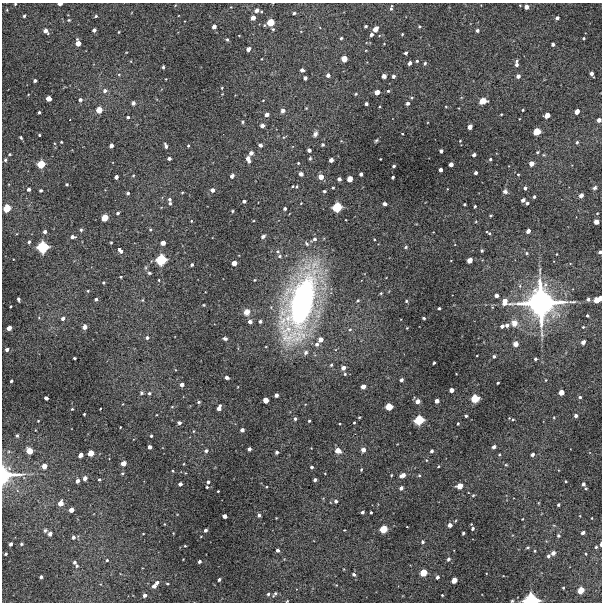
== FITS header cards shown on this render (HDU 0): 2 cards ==
NAXIS1  =                  600 / Width of image
NAXIS2  =                  600 / Height of image

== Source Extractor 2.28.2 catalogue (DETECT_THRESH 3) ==
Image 600 x 600 px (HDU 0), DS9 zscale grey, 1 PNG px = 1 image px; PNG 604 x 604 px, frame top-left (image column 1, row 600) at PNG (2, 3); no overlay
Background 4560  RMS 190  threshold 573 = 3 sigma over >= 5 px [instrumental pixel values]
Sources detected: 370; all 370 listed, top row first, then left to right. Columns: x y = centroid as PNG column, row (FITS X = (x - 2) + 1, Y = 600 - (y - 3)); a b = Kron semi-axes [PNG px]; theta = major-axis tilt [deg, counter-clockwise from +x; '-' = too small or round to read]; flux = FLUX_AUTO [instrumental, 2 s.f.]
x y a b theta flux
15 4 3 3 - 1.4e+04
60 4 4 2 - 6.2e+04
526 7 4 4 - 7.3e+04
391 8 7 3 81 2.4e+04
7 10 4 3 - 1.1e+04
257 10 6 6 - 4.4e+04
294 13 3 3 - 2.2e+04
24 16 4 3 - 2.6e+04
96 16 4 3 - 1.9e+04
253 18 4 4 - 8.6e+04
557 18 4 3 - 4.1e+04
69 20 5 4 - 1.4e+04
270 22 5 5 - 2.4e+05
214 26 4 4 - 5.9e+04
366 26 3 3 - 1.9e+04
419 26 4 4 - 1.5e+04
273 29 4 4 - 1.6e+04
375 29 5 4 - 1.1e+05
94 30 4 3 - 4.8e+04
477 30 4 4 - 3.4e+04
46 31 6 4 -50 6.6e+04
119 32 3 2 - 1.0e+04
402 34 3 2 - 1.2e+04
371 35 4 3 - 3.9e+04
341 38 3 3 - 1.7e+04
583 38 3 3 - 1.6e+04
227 40 5 4 - 1.7e+04
78 43 6 4 -74 1.1e+05
553 44 4 3 - 3.3e+04
248 49 4 4 - 7.0e+04
406 53 3 3 - 3.0e+04
344 59 5 5 - 1.6e+05
417 61 4 4 - 1.9e+04
410 63 4 3 - 5.3e+04
425 63 4 4 - 2.3e+04
516 63 8 4 88 5.1e+04
163 67 3 3 - 2.5e+04
302 70 4 4 - 4.3e+04
119 74 5 3 - 1.2e+04
591 74 5 4 - 5.3e+04
328 75 4 4 - 5.0e+04
384 76 4 4 - 7.1e+04
393 76 3 3 - 3.6e+04
518 76 4 4 - 5.2e+04
305 78 4 4 - 4.7e+04
35 81 4 3 - 3.4e+04
222 88 4 3 - 1.1e+04
105 91 6 5 - 4.3e+04
388 91 4 4 - 1.7e+04
377 92 4 4 - 1.0e+05
356 94 3 3 - 1.4e+04
49 98 4 4 - 1.1e+05
80 100 4 4 - 3.1e+04
263 100 3 2 - 8.8e+03
483 101 7 6 - 1.1e+05
133 103 4 4 - 3.6e+04
407 103 4 4 - 3.8e+04
366 104 3 3 - 3.4e+04
446 107 4 3 - 9.3e+03
306 108 3 3 - 1.0e+04
99 110 5 5 - 1.7e+05
523 110 3 2 - 1.3e+04
283 111 5 4 - 5.1e+04
577 111 5 4 - 9.3e+04
39 112 3 3 - 2.4e+04
267 114 4 4 - 5.8e+04
501 114 3 2 - 1.2e+04
547 115 5 4 - 1.3e+05
128 117 3 3 - 2.0e+04
599 120 4 4 - 5.8e+04
242 122 5 4 - 1.6e+04
262 126 4 4 - 6.3e+04
470 127 4 4 - 8.4e+04
537 131 6 5 - 2.2e+05
315 134 6 5 - 5.3e+04
402 134 3 2 - 8.7e+03
39 135 3 3 - 1.5e+04
21 137 4 3 - 1.6e+04
376 140 4 3 - 1.7e+04
460 141 3 3 - 9.0e+03
61 142 3 2 - 1.3e+04
577 142 4 4 - 2.4e+04
111 145 4 3 - 6.0e+04
260 145 4 3 - 4.7e+04
323 145 4 4 - 2.2e+04
166 146 5 3 - 3.9e+04
188 146 4 3 - 1.4e+04
309 150 4 4 - 4.7e+04
441 151 4 3 - 4.0e+04
537 152 4 3 - 1.4e+04
251 153 4 4 - 6.1e+04
10 154 3 3 - 1.3e+04
474 155 4 3 - 4.7e+04
544 155 5 3 - 1.3e+04
169 158 4 3 - 3.5e+04
310 158 5 4 - 1.6e+04
248 159 6 4 -75 8.3e+04
380 159 2 2 - 8.7e+03
490 159 3 3 - 1.8e+04
5 160 4 4 - 2.1e+04
331 160 4 4 - 6.7e+04
298 163 3 3 - 1.3e+04
41 164 6 5 - 2.8e+05
451 164 4 4 - 6.5e+04
531 164 4 4 - 9.4e+04
394 166 3 3 - 2.4e+04
440 170 4 3 - 5.0e+04
476 173 3 3 - 3.4e+04
301 174 5 5 - 3.8e+04
361 174 4 3 - 4.0e+04
518 174 3 3 - 1.3e+04
133 175 4 3 - 1.3e+04
232 176 4 3 - 5.6e+04
116 177 4 3 - 5.5e+04
321 177 5 5 - 1.2e+05
393 177 3 3 - 2.3e+04
339 179 4 4 - 5.0e+04
350 179 5 4 - 1.3e+05
67 184 3 3 - 1.9e+04
293 186 3 2 - 1.1e+04
296 186 4 3 - 1.4e+04
333 188 3 2 - 1.2e+04
525 188 3 3 - 3.6e+04
595 188 5 4 - 3.1e+04
29 189 4 3 - 4.1e+04
41 190 3 3 - 2.4e+04
212 190 4 4 - 5.7e+04
324 191 3 3 - 2.2e+04
505 191 6 5 - 3.5e+04
182 192 3 2 - 1.1e+04
128 193 4 3 - 2.4e+04
581 195 4 4 - 7.6e+04
534 197 4 3 - 1.9e+04
169 199 4 3 - 2.7e+04
523 200 4 4 - 5.7e+04
244 201 4 3 - 3.3e+04
170 203 5 3 - 2.6e+04
301 203 3 2 - 8.8e+03
527 203 3 3 - 3.0e+04
385 204 4 3 - 4.4e+04
464 204 3 2 - 1.7e+04
475 206 3 3 - 1.7e+04
337 207 7 6 - 4.0e+05
7 208 6 5 - 2.5e+05
285 209 3 3 - 3.1e+04
232 211 4 3 - 1.6e+04
118 213 3 3 - 2.5e+04
597 213 4 3 - 9.6e+03
490 215 3 3 - 1.6e+04
105 218 5 5 - 2.0e+05
191 221 4 3 - 9.0e+03
596 222 4 4 - 1.0e+05
150 229 4 4 - 1.4e+04
81 230 5 4 - 1.7e+04
528 231 4 4 - 6.4e+04
45 232 4 3 - 4.3e+04
489 233 5 2 - 2.0e+04
263 236 4 3 - 4.8e+04
72 237 4 3 - 4.8e+04
314 239 7 5 34 3.9e+04
29 242 4 3 - 2.0e+04
111 243 3 2 - 1.3e+04
163 243 4 4 - 8.9e+04
307 243 7 5 -46 2.8e+04
43 247 8 7 - 5.8e+05
406 247 4 3 - 2.2e+04
120 250 6 4 -42 5.4e+04
482 251 3 3 - 1.9e+04
600 252 3 3 - 2.8e+04
527 253 5 4 - 1.7e+04
280 256 6 5 - 2.8e+04
161 260 7 7 - 4.9e+05
470 260 4 4 - 1.2e+05
234 263 4 4 - 1.0e+05
192 265 3 3 - 2.5e+04
149 273 5 4 - 1.8e+04
121 277 3 2 - 1.3e+04
159 280 3 2 - 1.2e+04
254 280 3 3 - 1.1e+04
104 283 3 3 - 1.6e+04
88 291 4 3 - 1.3e+04
381 293 4 3 - 1.3e+04
496 295 4 4 - 5.6e+04
600 298 4 3 - 6.1e+04
18 299 5 3 - 2.5e+04
96 299 3 3 - 2.9e+04
588 299 5 5 - 3.5e+04
143 300 5 3 - 1.2e+04
358 300 5 4 - 1.7e+04
597 300 5 4 - 1.5e+05
406 301 3 3 - 1.5e+04
505 302 7 6 - 1.5e+05
301 303 65 25 73 4.6e+06
541 303 25 24 - 4.1e+06
204 305 2 2 - 1.1e+04
10 306 3 2 - 1.4e+04
439 308 3 3 - 1.9e+04
247 312 7 6 - 9.5e+04
587 316 3 3 - 1.9e+04
63 318 4 3 - 4.6e+04
424 318 3 3 - 2.0e+04
260 321 3 3 - 3.1e+04
250 322 4 4 - 5.1e+04
514 323 9 8 - 1.0e+05
507 325 5 4 - 4.6e+04
502 326 4 3 - 3.8e+04
84 327 4 4 - 8.3e+04
583 327 4 4 - 1.4e+04
9 328 4 4 - 8.2e+04
407 328 3 3 - 8.8e+03
350 329 5 3 - 1.4e+04
147 337 4 4 - 3.2e+04
225 339 5 3 - 3.2e+04
321 339 5 4 - 8.6e+04
583 342 4 4 - 7.0e+04
317 344 5 5 - 4.3e+04
515 344 6 6 - 5.5e+04
7 350 4 4 - 3.8e+04
306 352 7 6 - 4.1e+04
494 356 4 3 - 2.0e+04
74 358 3 3 - 2.1e+04
535 359 3 3 - 2.9e+04
434 363 3 2 - 1.8e+04
331 365 4 4 - 1.7e+04
343 368 4 4 - 6.0e+04
345 374 4 4 - 1.6e+04
227 377 4 3 - 4.3e+04
401 380 4 3 - 3.6e+04
546 380 4 3 - 8.8e+03
11 381 3 3 - 2.3e+04
498 383 3 2 - 1.9e+04
182 385 4 3 - 5.6e+04
363 386 4 4 - 7.3e+04
451 390 4 4 - 7.3e+04
561 392 4 4 - 1.2e+05
141 393 6 6 - 2.5e+04
149 393 5 4 - 2.4e+04
276 395 4 4 - 5.6e+04
580 397 4 3 - 2.2e+04
46 398 4 3 - 4.7e+04
475 398 6 5 - 3.1e+05
266 400 4 4 - 1.2e+05
417 401 4 4 - 7.9e+04
437 401 4 4 - 5.8e+04
198 402 4 3 - 2.4e+04
172 407 5 3 - 1.2e+04
389 407 5 5 - 2.2e+05
219 408 6 3 68 7.4e+04
72 409 3 3 - 1.2e+04
100 409 3 2 - 8.4e+03
84 414 3 3 - 1.3e+04
466 416 3 3 - 1.9e+04
576 416 4 4 - 3.5e+04
359 417 3 2 - 1.0e+04
554 417 4 3 - 9.9e+03
295 419 4 3 - 2.8e+04
419 420 7 6 - 4.1e+05
513 420 5 4 - 1.7e+04
38 421 2 2 - 9.9e+03
309 421 3 3 - 1.5e+04
354 422 3 2 - 1.1e+04
179 423 4 4 - 3.8e+04
458 424 3 3 - 1.4e+04
120 427 3 2 - 8.7e+03
242 430 4 4 - 4.9e+04
194 431 4 3 - 1.1e+04
17 436 3 3 - 1.9e+04
151 436 3 3 - 2.0e+04
150 447 4 3 - 5.0e+04
494 447 4 4 - 4.3e+04
249 449 4 3 - 4.6e+04
363 450 4 4 - 7.7e+04
29 451 5 5 - 1.8e+05
206 451 5 4 - 2.8e+04
338 451 5 5 - 1.2e+05
432 451 3 3 - 3.0e+04
277 452 4 3 - 3.3e+04
91 453 5 4 - 1.5e+05
532 454 4 3 - 3.9e+04
81 455 4 4 - 8.3e+04
499 455 4 4 - 1.3e+04
426 460 5 3 - 1.1e+04
123 463 4 4 - 1.0e+05
184 464 3 2 - 9.1e+03
506 465 4 4 - 1.3e+04
44 466 5 4 - 1.0e+05
438 466 3 2 - 1.2e+04
312 467 3 3 - 2.8e+04
361 469 4 3 - 1.4e+04
173 471 3 3 - 1.0e+04
122 473 4 4 - 1.8e+04
5 475 17 13 8 6.3e+05
391 475 3 3 - 1.2e+04
403 475 6 4 20 7.9e+04
419 475 4 3 - 1.4e+04
85 478 4 4 - 6.1e+04
99 479 4 3 - 1.7e+04
315 480 4 3 - 3.5e+04
77 481 5 4 - 5.2e+04
566 481 3 2 - 1.2e+04
208 482 4 3 - 2.6e+04
180 484 4 3 - 4.4e+04
583 484 5 5 - 3.8e+04
459 486 5 4 - 1.4e+05
207 487 3 3 - 1.4e+04
266 487 3 2 - 8.9e+03
401 488 4 4 - 4.1e+04
218 491 3 2 - 1.0e+04
473 495 4 4 - 1.4e+04
336 501 4 4 - 3.9e+04
60 503 5 4 - 1.2e+05
558 505 3 3 - 2.1e+04
71 510 4 4 - 9.4e+04
362 512 3 3 - 3.1e+04
371 512 3 3 - 1.9e+04
259 515 3 3 - 2.8e+04
225 516 4 4 - 6.3e+04
276 518 2 2 - 8.0e+03
592 518 3 2 - 7.9e+03
522 519 2 2 - 9.2e+03
164 524 4 3 - 8.8e+03
450 525 4 4 - 6.1e+04
407 527 3 2 - 6.7e+03
473 528 4 3 - 2.6e+04
383 529 6 5 - 2.6e+05
45 530 5 5 - 2.5e+04
205 530 3 3 - 3.2e+04
344 530 3 2 - 8.2e+03
463 533 3 3 - 2.1e+04
583 533 4 3 - 4.5e+04
50 534 4 4 - 5.8e+04
143 534 3 2 - 8.5e+03
558 536 5 4 - 2.1e+04
73 537 5 4 - 3.7e+04
423 542 4 4 - 2.4e+04
11 544 4 3 - 3.9e+04
21 544 4 3 - 1.8e+04
601 544 4 2 - 2.2e+04
185 546 3 2 - 1.1e+04
527 547 6 3 19 1.3e+04
596 547 3 3 - 1.7e+04
277 550 3 3 - 3.5e+04
535 551 3 3 - 1.1e+04
553 553 4 4 - 6.0e+04
6 554 3 2 - 1.9e+04
586 554 3 3 - 1.1e+04
548 556 4 3 - 3.0e+04
448 559 5 4 - 2.9e+04
107 560 4 4 - 1.9e+04
199 561 3 3 - 2.9e+04
74 562 5 4 - 2.9e+04
77 566 5 4 - 2.0e+04
423 573 5 5 - 2.2e+05
354 574 4 4 - 2.7e+04
41 577 4 3 - 3.6e+04
437 577 4 3 - 4.0e+04
219 579 3 3 - 2.4e+04
454 580 5 4 - 1.3e+05
157 583 4 3 - 4.6e+04
167 584 3 3 - 1.3e+04
154 586 4 4 - 5.5e+04
563 588 3 2 - 1.3e+04
581 590 5 4 - 1.7e+05
268 594 3 3 - 1.8e+04
275 594 7 3 50 2.3e+04
145 595 4 4 - 5.2e+04
442 595 3 3 - 1.1e+04
531 600 11 7 -1 7.6e+05
287 601 3 3 - 1.2e+04
512 601 3 3 - 1.3e+04
At the frame edge (FLAGS 8, measured only in part): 10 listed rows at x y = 15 4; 60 4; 599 120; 600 252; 600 298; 5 475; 601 544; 531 600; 287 601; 512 601

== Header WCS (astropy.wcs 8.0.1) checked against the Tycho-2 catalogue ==
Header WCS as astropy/WCSLIB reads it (CRVAL/CRPIX/CD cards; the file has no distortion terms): RA---TAN/DEC--TAN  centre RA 21:11:20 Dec -64:02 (317.83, -64.03 deg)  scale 2 arcsec/px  FOV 20.0' x 20.0'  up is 0 deg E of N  parity normal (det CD < 0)
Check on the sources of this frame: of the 60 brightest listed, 6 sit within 2.7 arcsec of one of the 6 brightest Tycho-2 stars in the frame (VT <= 12.72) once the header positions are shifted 1.04 arcsec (0.71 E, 0.76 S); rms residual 0.91 arcsec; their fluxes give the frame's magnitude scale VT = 25.54 - 2.5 log10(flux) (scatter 0.36 mag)
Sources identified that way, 6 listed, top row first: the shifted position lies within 2.7 arcsec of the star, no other Tycho-2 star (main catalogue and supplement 1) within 5.4 arcsec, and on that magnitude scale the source's flux lands within +1.5 / -3 mag of the star's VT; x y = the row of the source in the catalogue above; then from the Tycho-2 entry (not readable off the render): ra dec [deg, ICRS J2000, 3 dp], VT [Tycho-2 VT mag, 2 dp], TYC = Tycho-2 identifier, HIP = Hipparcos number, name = IAU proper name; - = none
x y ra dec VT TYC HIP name
41 164 318.164 -63.948 12.72 9110-207-1 - -
337 207 317.789 -63.973 11.96 9110-253-1 - -
43 247 318.163 -63.994 10.87 9110-191-1 - -
161 260 318.012 -64.002 11.59 9110-1297-1 - -
541 303 317.531 -64.025 6.95 9110-815-1 104501 -
531 600 317.542 -64.191 10.54 9110-449-1 - -